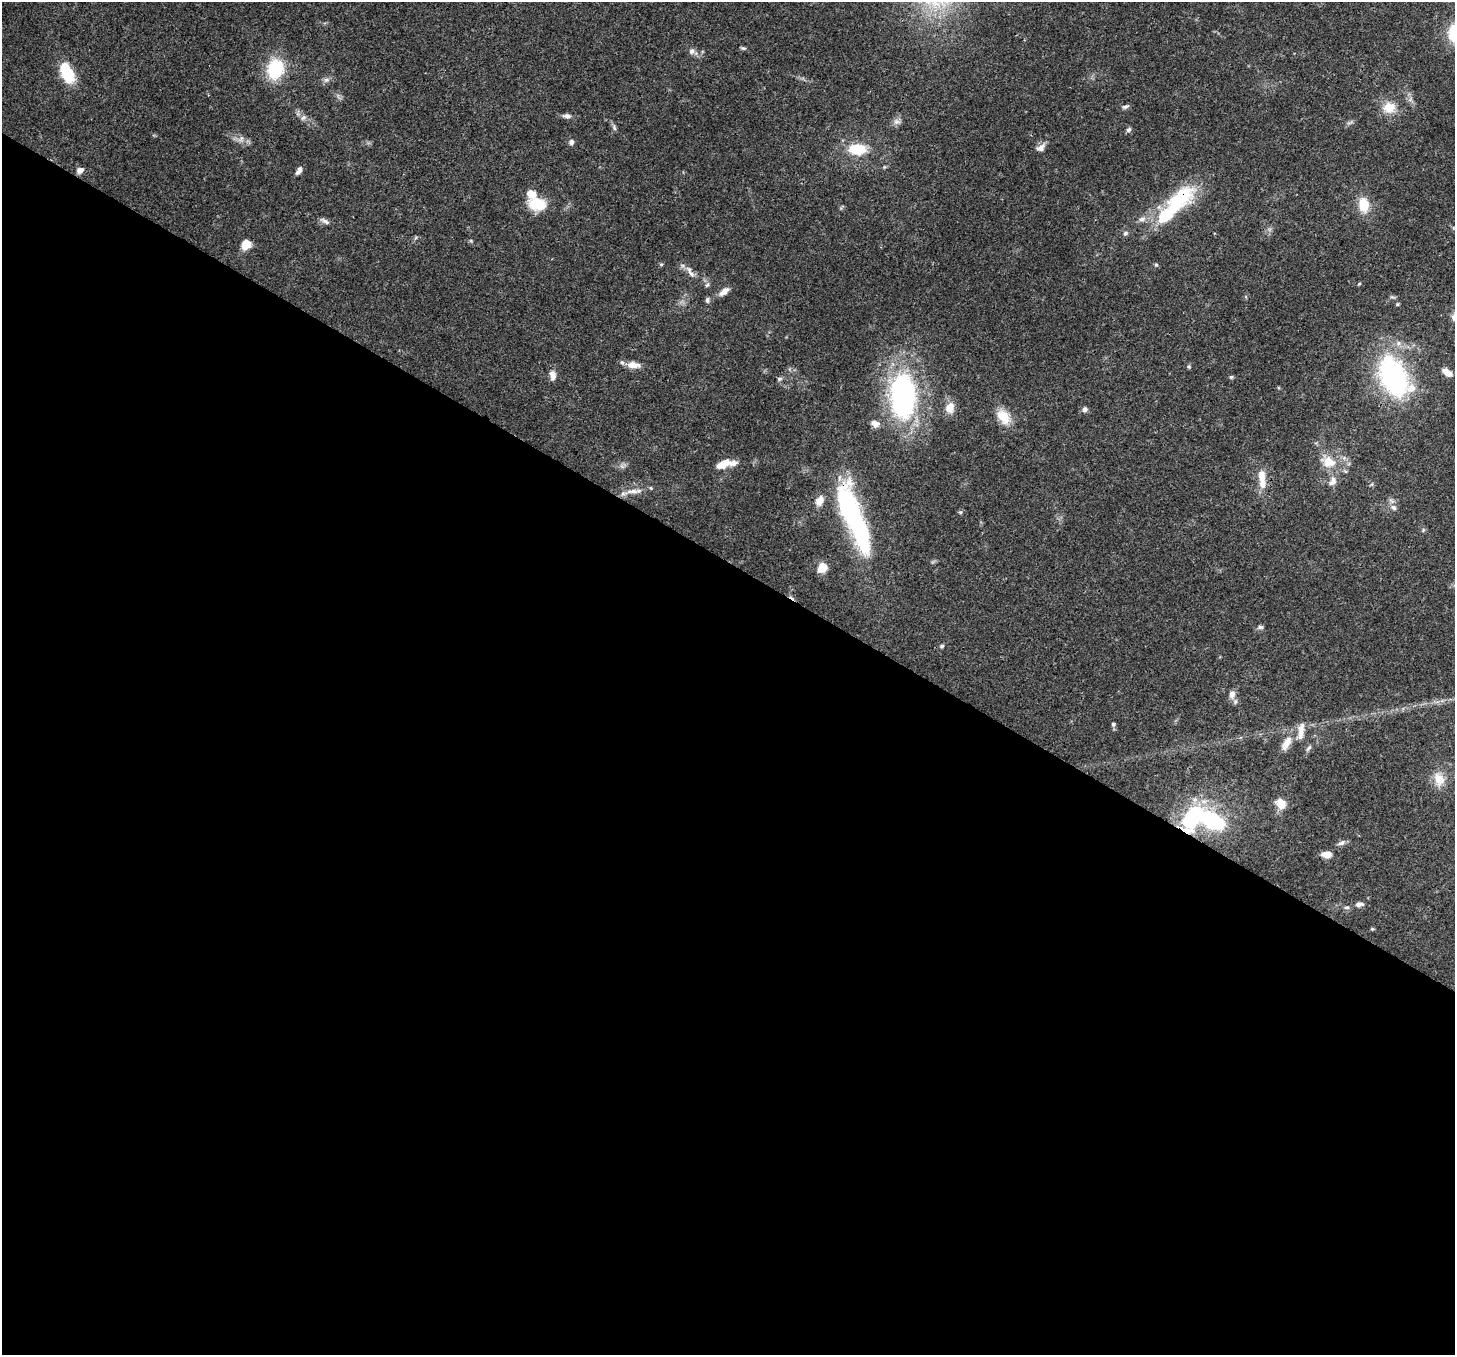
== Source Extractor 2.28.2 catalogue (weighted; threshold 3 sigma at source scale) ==
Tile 14 of 4 x 4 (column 2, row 4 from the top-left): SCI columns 1531-2983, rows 359-1711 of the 5962 x 6060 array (HDU 1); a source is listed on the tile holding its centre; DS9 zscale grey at full resolution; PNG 1457 x 1357 px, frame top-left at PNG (2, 2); no overlay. Shown black and unused: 59% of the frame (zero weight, under 3 of 4 exposures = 8% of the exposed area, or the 3 px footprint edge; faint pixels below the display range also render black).
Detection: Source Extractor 2.28.2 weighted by HDU 2 'WHT'; one run over the whole footprint, this tile lists its part. Background 0.0534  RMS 0.003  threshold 0.0133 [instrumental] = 3 sigma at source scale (4.5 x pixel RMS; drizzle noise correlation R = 1.50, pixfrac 1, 0.0396/0.0396 arcsec/px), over >= 5 px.
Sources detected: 84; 1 too faint to see at this stretch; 1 inside a brighter object's white glare — not listed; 9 inside a brighter listed object's ellipse — not listed separately; the other 73 listed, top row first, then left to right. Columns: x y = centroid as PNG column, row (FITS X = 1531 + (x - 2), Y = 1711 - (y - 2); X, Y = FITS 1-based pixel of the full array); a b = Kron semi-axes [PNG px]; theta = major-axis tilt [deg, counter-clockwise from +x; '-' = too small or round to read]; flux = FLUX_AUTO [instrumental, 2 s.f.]
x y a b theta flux
743 48 7 4 -10 0.5
692 51 9 7 56 1.1
275 69 21 16 75 16
67 73 20 9 -67 18
326 80 9 6 14 1.1
1125 107 11 5 19 0.8
1389 108 18 15 3 5.3
567 116 11 6 -3 1.3
303 118 8 7 - 1.1
897 122 11 8 0 1.3
614 127 10 5 -75 0.79
1129 130 7 5 43 0.74
241 139 11 7 61 1.4
571 142 7 6 - 1.1
1041 148 12 7 38 1.8
857 149 18 11 1 9.8
884 167 5 5 - 0.37
80 170 7 6 - 2
299 171 10 5 58 1.3
538 204 16 12 -12 10
1363 205 20 14 -83 6
1166 215 26 10 45 19
1142 219 11 8 20 1.8
325 221 15 5 -28 1.2
1125 233 7 6 - 0.76
471 241 5 5 - 0.38
246 245 11 10 - 3.8
661 264 5 5 - 0.4
1156 265 6 5 - 0.45
690 272 21 6 -58 1.9
1359 284 4 4 - 0.33
707 285 8 5 62 0.7
724 291 14 7 37 2.3
707 300 7 4 -84 0.67
1398 343 9 8 - 1.5
633 365 14 7 -6 3.5
1189 367 6 5 - 0.42
1447 372 13 7 -37 2.4
553 375 13 8 -82 2.2
1393 376 34 20 -69 69
1231 377 6 5 - 0.47
779 379 7 5 15 0.66
903 396 44 24 -88 67
950 408 16 12 69 3.2
1085 409 6 6 - 1.1
1003 417 22 14 -52 5.7
875 424 10 8 -29 1.7
1328 462 23 15 -28 6.5
724 463 13 10 44 3.1
1261 476 18 10 -85 3.8
1333 481 14 9 64 2.1
632 491 22 7 -1 2.8
819 501 10 7 61 3.1
847 504 50 22 -77 37
1393 507 9 7 -28 1.1
960 512 6 5 - 0.46
1423 530 6 4 48 0.43
823 567 7 6 - 7.4
1260 627 8 6 6 0.77
942 646 6 5 - 0.54
1232 694 13 9 82 1.9
1113 724 6 5 - 0.68
1286 743 22 10 60 3.7
1309 748 10 5 52 0.79
1439 779 19 14 -74 4.9
1281 803 12 10 -46 4
1192 819 27 15 62 30
1212 820 19 9 -29 47
1342 843 12 6 21 1.1
1326 854 12 7 -7 2.6
1359 904 10 6 1 1.3
1346 907 8 5 -2 0.75
1372 929 5 4 - 0.36
Overlapping masked pixels (flux is a lower limit): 2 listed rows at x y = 847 504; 1192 819